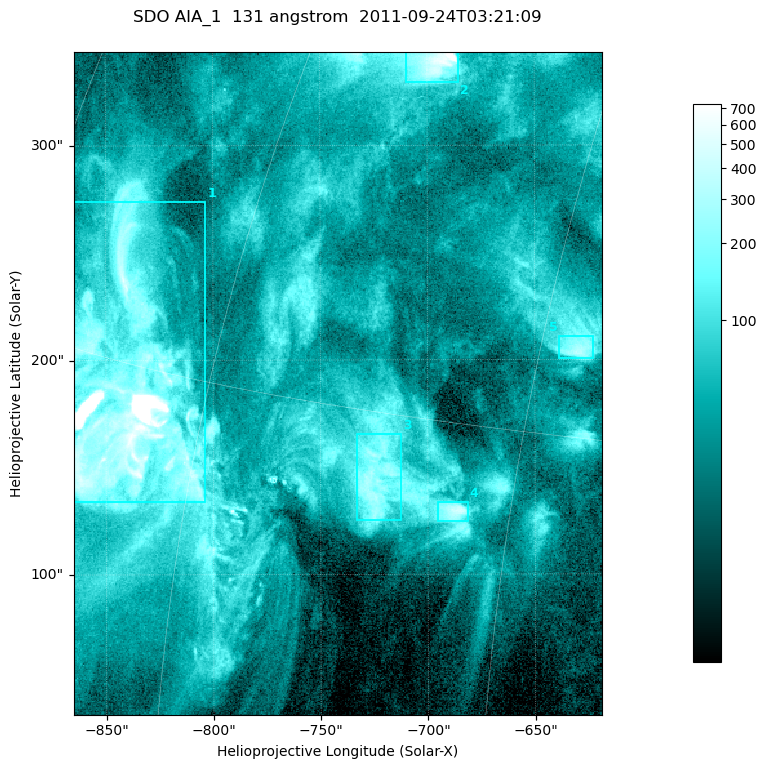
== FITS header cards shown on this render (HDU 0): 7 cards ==
TELESCOP= 'SDO     '           /
INSTRUME= 'AIA_1   '           /
WAVELNTH=                  131 /
WAVEUNIT= 'angstrom'           /
DATE-OBS= '2011-09-24T03:21:09.62' /
CTYPE1  = 'HPLN-TAN'           /
CTYPE2  = 'HPLT-TAN'           /

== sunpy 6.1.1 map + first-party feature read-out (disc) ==
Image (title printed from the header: SDO AIA_1  131 angstrom  2011-09-24T03:21:09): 410 x 514 px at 0.601 arcsec/px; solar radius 956 arcsec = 1592 px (partial field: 2.6% of the solar disc is inside the frame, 100% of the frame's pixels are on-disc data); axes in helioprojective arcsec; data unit not stated in the header (colour bar unlabelled)
Pointing: header CRPIX1/2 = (2043.14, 2045.51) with CRVAL1/2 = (0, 0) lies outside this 410 x 514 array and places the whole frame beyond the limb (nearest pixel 1.41 R_sun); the SolarSoft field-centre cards XCEN/YCEN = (-741.9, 189.1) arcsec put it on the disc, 1312 arcsec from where CRPIX/CRVAL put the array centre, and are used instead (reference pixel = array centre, CRVAL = XCEN/YCEN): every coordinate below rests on XCEN/YCEN
Orientation: roll -0.139 deg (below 1 deg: not rotated)
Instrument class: DISC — disc imager (sunpy class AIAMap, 131 A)
Bright regions (active regions / flare kernels): reference = the on-disc median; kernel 3 px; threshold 5 sigma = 143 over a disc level ~43.1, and >= 1.15x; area >= 210 px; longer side >= 5 px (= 3 arcsec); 5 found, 5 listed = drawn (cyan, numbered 1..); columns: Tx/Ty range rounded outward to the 2 arcsec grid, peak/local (2 s.f.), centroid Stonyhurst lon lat
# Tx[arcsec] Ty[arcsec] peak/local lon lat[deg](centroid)
1 -866..-802 134..274 238 -65 +14
2 -710..-684 328..344 23 -53 +25
3 -734..-712 124..166 7.2 -51 +13
4 -696..-680 124..134 11 -47 +13
5 -640..-622 200..212 8 -44 +18